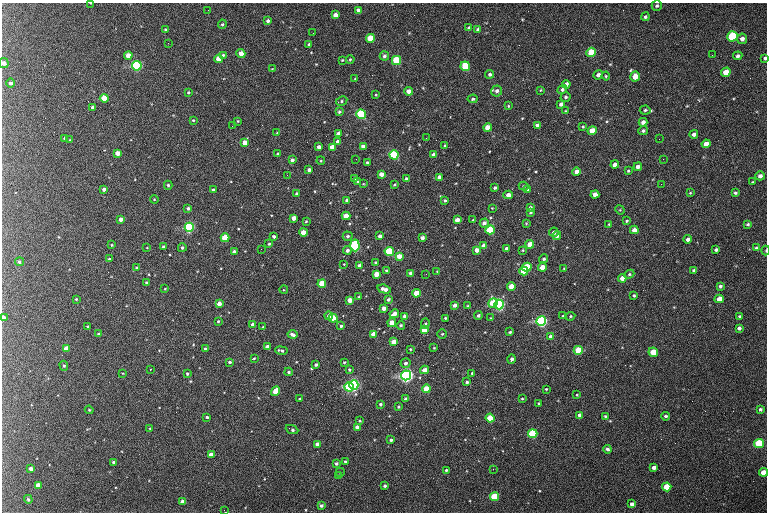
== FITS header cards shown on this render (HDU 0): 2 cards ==
NAXIS1  =                  765 /fastest changing axis
NAXIS2  =                  510 /next to fastest changing axis

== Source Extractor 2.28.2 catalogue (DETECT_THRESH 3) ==
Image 765 x 510 px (HDU 0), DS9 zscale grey, 1 PNG px = 1 image px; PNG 769 x 514 px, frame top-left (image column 1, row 510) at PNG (2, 3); each listed source drawn as its Kron ellipse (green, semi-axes under 4 px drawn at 4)
Background 229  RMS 11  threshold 33.3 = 3 sigma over >= 5 px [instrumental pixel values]
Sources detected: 307; all 307 listed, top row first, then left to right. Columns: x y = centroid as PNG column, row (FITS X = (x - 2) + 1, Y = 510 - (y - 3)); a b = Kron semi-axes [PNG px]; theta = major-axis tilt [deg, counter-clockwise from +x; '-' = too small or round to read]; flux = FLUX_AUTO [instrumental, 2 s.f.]
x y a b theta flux
91 3 3 2 - 660
657 6 5 5 - 1400
208 10 2 2 - 390
358 10 4 4 - 2900
335 15 4 4 - 5300
645 17 4 4 - 1300
268 21 3 3 - 1800
222 24 5 4 - 1000
469 28 4 4 - 2000
165 29 3 3 - 670
478 30 4 4 - 2900
313 33 2 2 - 450
732 36 5 5 - 58000
370 38 4 4 - 19000
742 39 5 5 - 2900
168 43 2 2 - 520
309 44 4 4 - 940
591 52 5 4 - 19000
241 53 4 4 - 6200
223 55 3 3 - 1200
712 55 2 2 - 370
128 56 4 4 - 7300
384 56 5 4 - 1700
738 56 4 4 - 1800
765 58 4 3 - 1100
219 59 4 4 - 12000
350 59 4 4 - 1000
342 60 3 3 - 690
396 61 4 4 - 36000
4 63 5 5 - 2700
137 66 5 5 - 150000
465 66 5 4 - 28000
272 69 3 3 - 500
726 72 5 4 - 9000
490 74 4 4 - 1800
598 75 5 4 - 3100
606 76 4 4 - 900
635 76 5 5 - 8000
355 79 4 2 - 530
11 83 4 4 - 2300
566 84 4 4 - 2900
562 89 5 4 - 1900
540 90 4 3 - 560
409 91 4 4 - 6200
497 91 5 5 - 2400
188 92 3 3 - 980
376 95 3 2 - 590
566 97 5 4 - 1500
104 98 4 4 - 17000
473 99 5 4 - 1200
342 101 6 4 29 1400
561 104 4 4 - 3100
508 106 4 4 - 720
93 107 3 3 - 1800
645 110 5 4 - 1300
565 111 4 3 - 780
339 112 4 4 - 1100
361 114 5 4 - 64000
193 120 4 3 - 820
238 121 4 3 - 630
643 122 4 4 - 3100
537 125 4 3 - 2100
232 126 2 2 - 440
583 127 3 3 - 850
488 128 4 4 - 11000
592 131 4 4 - 11000
643 131 5 4 - 1600
277 133 4 3 - 500
338 133 3 3 - 2200
694 134 4 4 - 2600
64 138 3 2 - 710
426 138 2 2 - 340
659 139 2 2 - 640
70 140 3 2 - 440
338 141 4 4 - 2400
245 143 4 4 - 7000
706 144 4 4 - 5600
445 146 4 3 - 910
319 147 4 3 - 3400
332 147 4 4 - 7200
363 147 4 4 - 3600
118 153 4 4 - 6000
278 154 4 3 - 890
394 155 4 4 - 54000
434 155 4 4 - 3000
356 159 2 2 - 430
663 159 2 2 - 870
292 160 4 4 - 2400
321 161 4 3 - 680
367 162 3 3 - 890
615 165 4 4 - 4600
638 167 4 4 - 3000
309 170 4 3 - 2400
628 171 4 4 - 920
576 172 4 4 - 5000
381 174 4 4 - 5000
287 175 3 2 - 930
760 176 4 4 - 2800
439 177 4 4 - 3700
355 178 4 4 - 4100
406 179 3 3 - 2300
358 182 3 3 - 1600
753 182 3 2 - 710
363 184 4 2 - 560
661 184 2 2 - 340
168 185 4 4 - 1100
394 185 3 3 - 730
524 186 5 4 - 1100
495 188 3 3 - 1500
104 189 4 3 - 3100
213 190 3 3 - 1500
528 190 4 3 - 3000
690 193 4 3 - 680
735 193 3 3 - 1200
297 194 3 3 - 1500
595 194 4 4 - 6800
508 195 4 4 - 4300
154 199 4 3 - 590
347 200 3 3 - 1900
445 201 3 3 - 1200
530 207 4 4 - 1500
188 208 4 4 - 1600
492 208 3 3 - 490
620 210 5 4 - 700
531 212 4 3 - 1000
346 216 4 4 - 14000
293 218 4 4 - 6000
121 219 4 4 - 3300
457 220 4 4 - 4900
473 220 3 3 - 900
306 221 3 3 - 710
627 221 4 3 - 890
484 223 4 4 - 2700
526 223 4 3 - 660
609 224 4 4 - 710
748 224 4 3 - 1200
189 227 4 4 - 100000
490 230 4 4 - 43000
634 230 4 4 - 5300
303 232 4 4 - 9400
554 232 5 4 - 2500
274 236 4 3 - 1600
348 236 5 4 - 1600
380 236 4 3 - 2800
557 236 4 4 - 3200
225 238 4 4 - 27000
422 238 4 3 - 2500
688 239 4 3 - 2500
269 244 3 3 - 780
530 244 4 4 - 12000
112 245 3 3 - 680
355 245 6 4 -87 68000
484 246 4 4 - 6400
163 247 3 3 - 1800
147 248 4 2 - 440
182 248 4 4 - 1400
507 248 3 3 - 2400
756 248 4 4 - 940
261 249 2 2 - 410
347 250 4 4 - 2500
477 250 4 4 - 4900
522 250 4 3 - 750
716 250 4 3 - 1600
389 251 4 4 - 40000
766 251 5 3 - 690
234 252 4 3 - 2700
399 256 4 4 - 6900
109 259 3 3 - 1100
544 259 4 4 - 1400
19 262 4 4 - 1500
375 262 3 2 - 880
344 264 3 3 - 580
359 265 4 4 - 2300
527 267 4 4 - 38000
542 267 4 4 - 10000
137 268 4 4 - 1600
564 268 3 2 - 570
386 270 4 4 - 880
694 270 4 3 - 1500
437 271 3 3 - 470
524 271 4 4 - 27000
411 273 4 3 - 2400
376 274 4 4 - 8500
426 274 2 2 - 370
629 274 5 4 - 1100
622 278 4 4 - 6700
147 283 3 3 - 1500
322 284 4 4 - 24000
511 286 4 4 - 11000
720 286 3 3 - 1400
165 289 3 2 - 440
384 289 7 3 -16 4600
284 290 4 3 - 550
416 293 4 4 - 15000
634 296 4 3 - 980
359 297 3 2 - 800
76 299 4 3 - 640
388 299 3 3 - 1600
719 299 4 4 - 5500
350 300 4 4 - 7800
493 303 5 4 - 17000
219 304 4 4 - 5200
455 305 4 3 - 3400
499 305 5 4 - 190000
467 306 4 3 - 590
384 308 4 4 - 5500
394 314 5 4 - 5700
478 315 4 4 - 1800
329 316 4 3 - 3800
405 316 4 4 - 4800
563 316 3 3 - 950
570 316 5 4 - 820
739 316 4 3 - 940
3 318 4 3 - 6000
333 318 4 4 - 25000
445 318 3 3 - 860
491 318 4 2 - 510
218 321 3 3 - 890
541 321 5 4 - 180000
392 323 4 4 - 8900
425 323 5 4 - 910
253 325 4 4 - 4800
401 325 4 4 - 1200
87 326 3 2 - 680
341 326 4 3 - 1200
263 327 3 3 - 600
739 328 4 4 - 2000
424 330 4 4 - 10000
510 332 3 3 - 880
99 334 4 3 - 1300
293 334 5 3 - 3300
373 334 4 4 - 8600
442 334 5 5 - 1000
551 336 4 4 - 2500
394 342 4 4 - 7900
267 347 4 3 - 4900
205 348 4 3 - 940
434 348 3 3 - 580
66 349 4 4 - 5800
410 349 3 2 - 670
281 350 6 3 -9 1700
578 350 4 4 - 23000
653 352 5 4 - 19000
254 358 4 3 - 740
511 359 4 3 - 1900
230 362 4 3 - 1500
344 362 3 3 - 770
406 363 5 4 - 2000
316 365 3 3 - 1800
64 366 5 4 - 1100
150 369 3 2 - 640
349 370 4 4 - 1100
424 370 4 4 - 5500
289 372 4 3 - 1200
123 373 3 2 - 540
472 373 3 3 - 720
187 374 4 3 - 1300
406 375 5 5 - 270000
467 382 3 3 - 1500
354 385 5 4 - 130000
349 387 5 4 - 53000
426 389 4 4 - 15000
546 389 3 3 - 650
275 391 5 4 - 13000
577 395 3 3 - 580
300 399 3 2 - 700
406 399 4 3 - 2400
522 399 3 3 - 730
538 403 3 2 - 710
380 404 3 3 - 1100
398 407 3 3 - 930
760 409 3 3 - 1400
89 410 4 4 - 700
580 415 4 3 - 2400
605 416 3 3 - 800
666 416 4 4 - 1600
207 417 3 3 - 1200
490 418 4 4 - 19000
360 421 4 3 - 680
357 427 4 4 - 4000
150 428 4 2 - 610
292 430 6 3 -23 1700
533 434 4 4 - 56000
391 440 3 3 - 1400
759 443 5 4 - 49000
317 444 4 4 - 4300
607 449 4 4 - 1700
211 455 4 4 - 7800
345 461 3 3 - 1000
114 462 3 3 - 1600
336 463 3 3 - 1600
654 467 4 4 - 3100
31 469 4 3 - 3700
493 469 2 2 - 1700
446 470 4 4 - 1100
340 472 4 3 - 700
763 472 4 4 - 8000
338 475 4 3 - 720
38 485 4 4 - 6700
385 486 3 3 - 1500
667 487 4 4 - 21000
494 497 4 4 - 34000
28 499 4 4 - 1200
183 502 4 4 - 6100
632 504 4 4 - 3000
321 506 3 3 - 1500
224 510 4 2 - 680
At the frame edge (FLAGS 8, measured only in part): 7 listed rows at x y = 91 3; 765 58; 4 63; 766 251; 3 318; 763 472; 224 510

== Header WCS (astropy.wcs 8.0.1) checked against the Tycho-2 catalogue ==
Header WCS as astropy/WCSLIB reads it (CRVAL/CRPIX/CD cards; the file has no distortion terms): RA---TAN/DEC--TAN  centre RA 01:46:29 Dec +61:13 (26.62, +61.21 deg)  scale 1.49 arcsec/px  FOV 19.0' x 12.6'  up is +179 deg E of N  parity flipped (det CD > 0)
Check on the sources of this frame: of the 60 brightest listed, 46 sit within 1.9 arcsec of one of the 61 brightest Tycho-2 stars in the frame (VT <= 13.24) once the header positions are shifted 0.24 arcsec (0.16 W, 0.18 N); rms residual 0.65 arcsec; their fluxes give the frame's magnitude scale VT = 22.11 - 2.5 log10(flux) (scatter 0.08 mag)
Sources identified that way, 47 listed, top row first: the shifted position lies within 1.9 arcsec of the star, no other Tycho-2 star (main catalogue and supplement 1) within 3.8 arcsec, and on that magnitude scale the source's flux lands within +1.5 / -3 mag of the star's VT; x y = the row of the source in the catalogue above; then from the Tycho-2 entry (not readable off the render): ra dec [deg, ICRS J2000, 3 dp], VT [Tycho-2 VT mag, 2 dp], TYC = Tycho-2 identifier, HIP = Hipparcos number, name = IAU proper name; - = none
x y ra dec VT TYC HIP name
732 36 26.325 +61.116 10.09 4032-1619-1 - -
370 38 26.635 +61.119 11.41 4032-2650-1 - -
591 52 26.445 +61.124 11.30 4032-1689-1 - -
219 59 26.764 +61.129 11.85 4032-1709-1 - -
396 61 26.612 +61.128 10.62 4032-1751-1 - -
137 66 26.834 +61.132 9.18 4032-3020-1 8325 -
465 66 26.553 +61.130 10.93 4032-1661-1 - -
104 98 26.862 +61.146 11.44 4032-2778-1 - -
361 114 26.642 +61.151 10.08 4032-2415-1 - -
488 128 26.533 +61.155 12.62 4032-2478-1 - -
592 131 26.444 +61.156 12.68 4032-3047-1 - -
394 155 26.613 +61.167 10.35 4032-2171-1 - -
346 216 26.653 +61.193 11.74 4032-2359-1 - -
189 227 26.787 +61.198 9.65 4032-1477-1 8305 -
490 230 26.529 +61.198 10.56 4032-2137-1 - -
303 232 26.689 +61.200 12.59 4032-2479-1 - -
225 238 26.756 +61.203 11.03 4032-2516-1 - -
530 244 26.495 +61.203 11.81 4032-1213-1 - -
355 245 26.645 +61.205 10.21 4032-1089-1 - -
389 251 26.615 +61.207 10.76 4032-1965-1 - -
527 267 26.497 +61.213 10.59 4032-1893-1 - -
542 267 26.484 +61.213 11.55 4032-2367-1 - -
524 271 26.500 +61.214 10.98 4032-1893-2 - -
622 278 26.415 +61.216 12.28 4032-1659-1 - -
322 284 26.673 +61.221 10.99 4032-1437-1 - -
416 293 26.591 +61.224 11.47 4032-2812-1 - -
350 300 26.648 +61.228 11.81 4032-1819-1 - -
493 303 26.526 +61.228 11.20 4032-3101-1 8239 -
499 305 26.520 +61.228 9.04 4032-2269-1 8239 -
3 318 26.946 +61.237 12.23 4032-2998-1 - -
333 318 26.663 +61.235 11.10 4032-2259-1 - -
541 321 26.484 +61.235 9.05 4032-1601-1 - -
394 342 26.610 +61.244 10.95 4032-1633-1 - -
578 350 26.452 +61.247 11.23 4032-2581-1 - -
653 352 26.387 +61.247 11.87 4032-2955-1 - -
406 375 26.599 +61.258 8.60 4032-2615-1 8260 -
354 385 26.644 +61.262 9.35 4032-3013-1 - -
349 387 26.648 +61.263 10.38 4032-3099-1 - -
426 389 26.582 +61.264 11.79 4032-1531-1 - -
275 391 26.711 +61.266 11.79 4032-2907-1 - -
490 418 26.526 +61.275 11.34 4032-1925-1 - -
533 434 26.489 +61.281 10.27 4032-2021-1 - -
759 443 26.295 +61.283 10.27 4032-2518-1 - -
763 472 26.291 +61.295 12.54 4032-1881-1 - -
38 485 26.914 +61.306 12.51 4032-2601-1 - -
667 487 26.373 +61.302 11.38 4032-989-1 - -
494 497 26.521 +61.308 10.86 4032-2811-1 - -